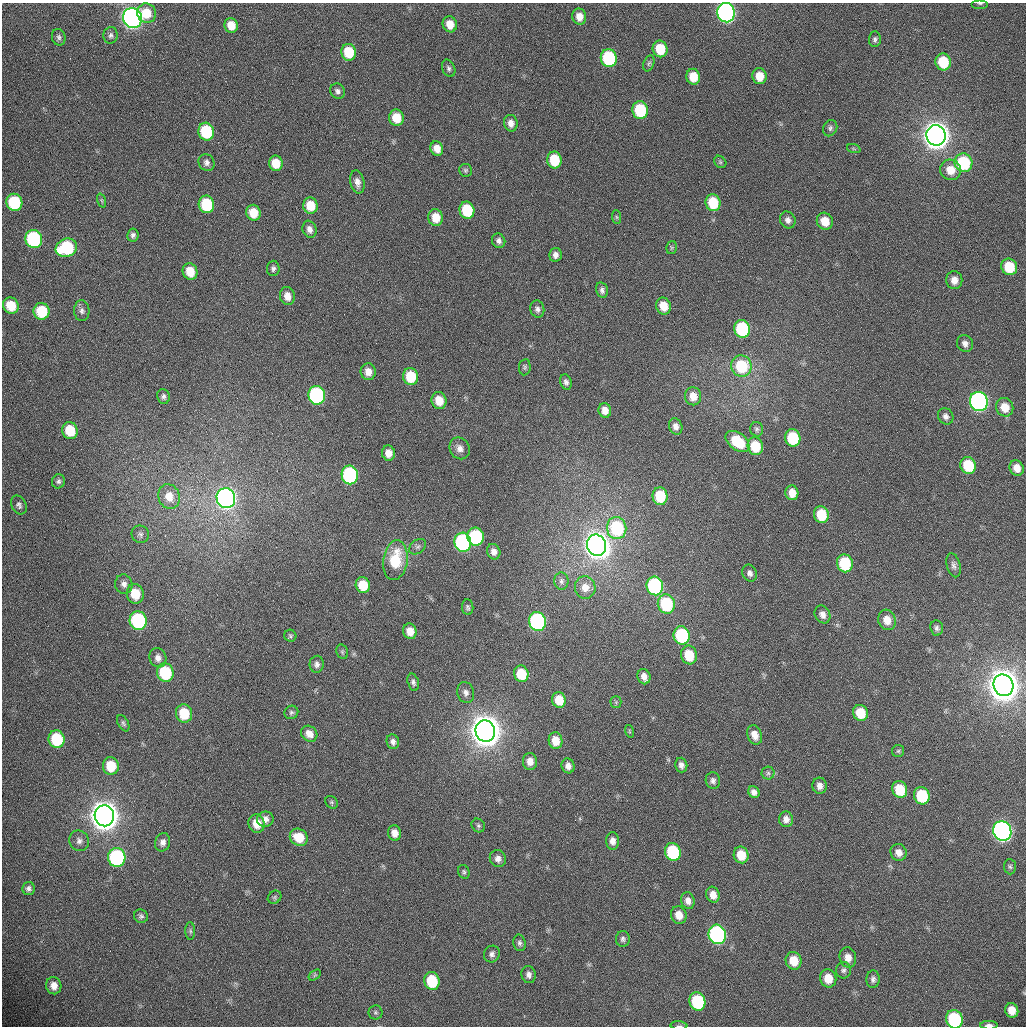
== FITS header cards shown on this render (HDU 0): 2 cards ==
NAXIS1  =                 1024 /fastest changing axis
NAXIS2  =                 1024 /next to fastest changing axis

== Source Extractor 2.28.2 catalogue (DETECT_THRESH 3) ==
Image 1024 x 1024 px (HDU 0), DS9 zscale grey, 1 PNG px = 1 image px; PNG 1028 x 1028 px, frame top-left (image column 1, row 1024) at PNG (2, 3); each listed source drawn as its Kron ellipse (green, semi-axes under 4 px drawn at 4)
Background 365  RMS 12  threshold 37.5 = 3 sigma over >= 5 px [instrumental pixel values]
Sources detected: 203; all 203 listed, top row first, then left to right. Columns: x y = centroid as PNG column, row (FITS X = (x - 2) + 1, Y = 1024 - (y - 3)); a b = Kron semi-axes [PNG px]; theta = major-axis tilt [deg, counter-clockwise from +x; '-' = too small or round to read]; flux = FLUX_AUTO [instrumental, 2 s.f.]
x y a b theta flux
980 3 8 3 0 1.3e+03
147 13 10 9 - 1.7e+04
726 13 10 8 -78 3.7e+05
579 17 8 7 - 8.1e+03
132 18 10 9 - 5.7e+05
450 24 8 7 - 1.1e+04
231 25 7 6 - 1.2e+04
111 35 8 7 - 2.5e+03
59 37 8 6 -73 2.5e+03
875 39 8 6 85 2.1e+03
660 49 8 7 - 2.5e+04
349 52 8 7 - 2.8e+04
609 58 9 8 - 7.6e+04
943 62 8 8 - 3.0e+04
649 63 8 5 69 1.7e+03
449 68 9 6 -66 2.3e+03
759 76 8 7 - 1.3e+04
693 77 8 7 - 1.6e+04
337 91 8 7 - 3.0e+03
640 110 9 7 -81 5.4e+04
396 118 8 7 - 1.6e+04
511 123 8 7 - 5.6e+03
830 128 8 7 - 2.4e+03
206 132 9 8 - 5.3e+04
936 135 10 9 - 1.7e+06
437 149 7 6 - 8.2e+03
854 149 7 4 -19 1.3e+03
554 160 8 7 - 2.8e+04
720 162 7 5 -47 1.5e+03
206 163 9 7 -59 3.5e+03
276 163 8 7 - 1.5e+04
964 163 9 8 - 6.2e+04
465 170 6 6 - 1.6e+03
950 170 10 10 - 1.3e+04
357 182 12 7 -78 5.2e+03
102 200 7 3 -71 1.0e+03
14 202 9 8 - 5.6e+04
713 203 8 7 - 3.1e+04
206 204 9 7 -78 4.5e+04
310 206 8 7 - 1.7e+04
467 210 9 7 -77 4.1e+04
253 213 8 7 - 1.7e+04
616 217 7 4 -88 1.3e+03
436 218 8 7 - 1.4e+04
788 220 9 7 -60 4.0e+03
825 221 9 8 - 1.4e+04
309 229 9 7 -71 4.6e+03
133 235 6 5 - 2.5e+03
34 239 9 8 - 1.1e+05
499 241 7 6 - 3.2e+03
672 247 6 5 - 1.2e+03
66 248 11 9 20 6.7e+04
555 255 7 6 - 4.0e+03
1009 267 8 7 - 2.7e+04
273 268 8 6 87 2.4e+03
190 271 8 7 - 1.6e+04
954 280 9 8 - 7.1e+03
602 290 8 5 -77 2.9e+03
287 296 9 7 -75 7.8e+03
11 306 8 7 - 2.0e+04
663 306 8 7 - 1.3e+04
537 309 9 7 -76 3.4e+03
41 311 8 8 - 3.3e+04
82 311 10 7 -87 3.4e+03
742 329 9 8 - 7.2e+04
965 344 8 7 - 3.9e+03
741 366 11 10 - 4.1e+04
525 367 8 5 83 1.8e+03
368 372 8 7 - 7.8e+03
411 376 8 7 - 3.0e+04
566 382 7 6 - 2.7e+03
317 395 9 8 - 1.5e+05
693 396 9 8 - 9.4e+03
163 397 7 6 - 2.4e+03
439 400 8 7 - 1.5e+04
979 402 10 9 - 3.3e+05
1005 407 9 8 - 1.2e+04
605 410 7 6 - 6.8e+03
946 416 8 7 - 3.5e+03
676 426 8 6 -70 4.3e+03
756 429 7 6 - 2.0e+03
70 431 9 7 -72 2.5e+04
793 438 9 7 -76 4.4e+04
737 441 13 8 -37 3.2e+04
755 446 9 7 -74 2.7e+04
460 448 11 9 -58 5.5e+03
388 453 7 6 - 7.6e+03
968 465 8 7 - 3.4e+04
1017 468 8 7 - 8.1e+03
350 475 9 8 - 1.2e+05
58 481 7 6 - 2.2e+03
792 493 7 6 - 1.0e+04
660 496 9 7 -85 3.3e+04
169 497 12 10 -71 1.2e+04
226 498 10 9 - 5.0e+05
19 505 10 7 -63 2.9e+03
821 514 8 7 - 2.6e+04
617 528 11 9 -83 7.0e+04
140 534 9 8 - 3.1e+03
476 537 9 8 - 7.5e+04
463 542 9 8 - 1.6e+05
597 545 11 9 -70 1.1e+06
418 547 9 6 38 2.4e+03
494 552 8 6 -68 4.9e+03
395 560 20 12 81 3.5e+04
845 563 9 8 - 5.2e+04
954 565 12 7 -76 3.5e+03
750 573 9 7 -68 3.4e+03
561 581 8 7 - 3.0e+03
124 584 9 8 - 4.6e+03
363 585 8 7 - 2.2e+04
655 586 9 8 - 1.4e+05
585 587 11 10 - 9.3e+03
135 594 10 8 -80 2.1e+04
666 604 10 8 -72 5.7e+04
468 607 8 5 -84 1.9e+03
822 614 9 7 -59 4.9e+03
887 620 10 8 -73 1.0e+04
138 621 9 8 - 1.2e+05
537 621 9 8 - 1.9e+05
937 628 8 6 -86 2.5e+03
410 631 8 6 -71 1.0e+04
682 635 9 8 - 7.3e+04
290 636 6 6 - 1.6e+03
342 652 7 5 -70 1.6e+03
689 655 9 8 - 2.5e+04
158 658 10 8 -71 5.0e+03
317 664 8 7 - 3.4e+03
165 673 9 8 - 5.1e+04
521 674 8 7 - 2.5e+04
644 677 8 6 -72 5.4e+03
413 682 9 5 -75 2.6e+03
1003 685 11 10 - 2.8e+06
466 692 10 8 -75 4.1e+03
559 700 8 6 -71 1.7e+04
616 702 5 5 - 1.3e+03
291 712 7 6 - 2.0e+03
184 713 9 8 - 2.7e+04
860 713 8 7 - 2.3e+04
123 723 9 5 -61 1.9e+03
485 731 11 9 -73 2.6e+06
629 731 6 4 -72 1.1e+03
309 734 8 7 - 7.0e+03
755 735 10 7 -70 7.5e+03
57 739 9 8 - 4.3e+04
555 741 8 6 -80 1.2e+04
393 742 7 6 - 3.4e+03
898 751 6 6 - 1.6e+03
530 761 8 7 - 6.5e+03
681 765 7 6 - 3.9e+03
111 766 9 8 - 2.0e+04
568 766 7 6 - 4.7e+03
768 773 6 6 - 1.9e+03
713 781 8 7 - 3.0e+03
820 786 8 7 - 5.0e+03
900 790 8 7 - 2.7e+04
754 792 6 5 - 4.2e+03
922 796 9 7 -70 4.3e+04
332 802 7 5 -46 1.5e+03
104 816 10 9 - 2.3e+06
265 819 8 7 - 5.0e+03
786 819 8 7 - 5.2e+03
257 824 9 8 - 1.2e+04
478 825 7 6 - 1.9e+03
1002 831 10 9 - 4.9e+05
395 833 8 6 -79 6.6e+03
299 837 9 8 - 1.8e+04
79 841 10 9 - 4.1e+03
613 841 9 6 -87 5.0e+03
163 842 9 7 75 4.2e+03
673 852 9 8 - 6.1e+04
899 852 9 8 - 6.5e+03
741 855 8 7 - 1.7e+04
117 857 9 9 - 1.2e+05
498 859 9 8 - 4.6e+03
1010 867 8 6 -86 1.7e+03
464 872 7 5 -67 1.7e+03
28 889 7 6 - 2.6e+03
713 895 8 6 -73 7.6e+03
275 897 7 6 - 1.7e+03
688 901 8 6 -72 5.1e+03
679 915 9 7 -72 9.1e+03
141 916 7 6 - 2.1e+03
190 931 8 5 -89 2.0e+03
717 934 10 8 -74 2.3e+05
623 939 8 7 - 2.5e+03
519 943 8 6 -77 2.4e+03
492 954 8 7 - 3.4e+03
848 957 10 8 -77 7.2e+03
794 961 9 8 - 1.6e+04
843 970 8 7 - 2.5e+03
315 975 7 4 35 1.2e+03
529 975 8 7 - 3.8e+03
828 978 9 8 - 1.4e+04
873 979 9 6 88 3.1e+03
432 981 9 7 -75 3.7e+04
54 986 8 7 - 7.3e+03
697 1001 9 8 - 6.3e+04
1012 1010 7 6 - 1.2e+04
375 1012 7 7 - 1.8e+03
954 1019 9 8 - 7.3e+04
989 1025 8 4 0 3.9e+03
679 1026 8 3 -4 1.1e+03
At the frame edge (FLAGS 8, measured only in part): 6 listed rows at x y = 980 3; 726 13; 1012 1010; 954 1019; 989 1025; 679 1026